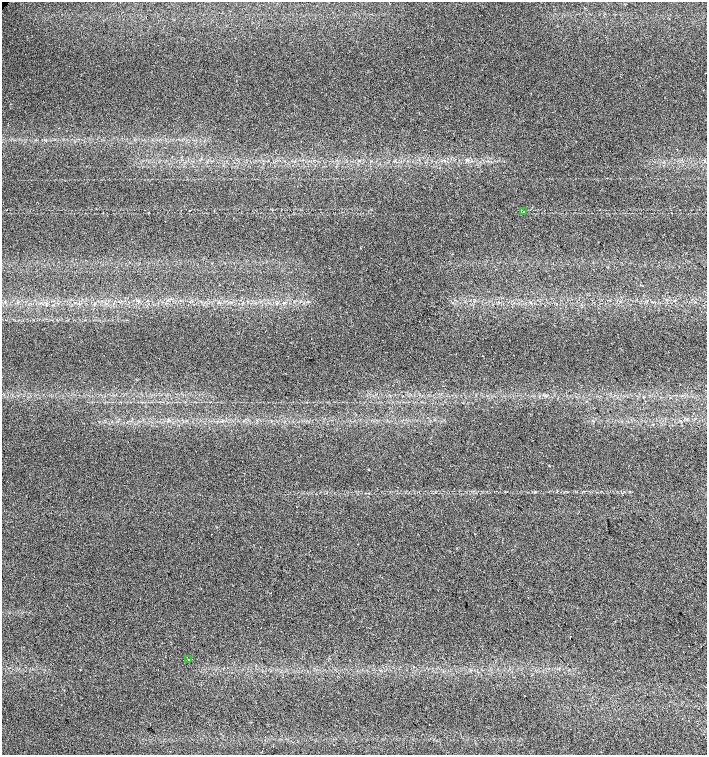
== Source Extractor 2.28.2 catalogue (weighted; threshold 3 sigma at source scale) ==
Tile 6 of 4 x 4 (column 2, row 2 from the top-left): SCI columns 1567-2975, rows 3017-4522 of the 6017 x 6028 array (HDU 1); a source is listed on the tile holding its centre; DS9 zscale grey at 2 x 2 block average (1 PNG px = mean of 2 x 2 image px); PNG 709 x 757 px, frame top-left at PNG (2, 2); each listed source drawn as its Kron ellipse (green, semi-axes under 4 px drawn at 4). Shown black and unused: <1% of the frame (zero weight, under 2 of 3 exposures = <1% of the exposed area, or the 3 px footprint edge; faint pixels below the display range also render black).
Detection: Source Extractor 2.28.2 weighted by HDU 2 'WHT'; one run over the whole footprint, this tile lists its part. Background 0.0491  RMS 0.0071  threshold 0.0321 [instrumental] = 3 sigma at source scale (4.5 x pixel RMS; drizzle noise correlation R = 1.50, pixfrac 1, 0.0396/0.0396 arcsec/px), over >= 5 px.
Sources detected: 3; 1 cosmic-ray / hot-pixel residue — neither listed nor drawn; the other 2 listed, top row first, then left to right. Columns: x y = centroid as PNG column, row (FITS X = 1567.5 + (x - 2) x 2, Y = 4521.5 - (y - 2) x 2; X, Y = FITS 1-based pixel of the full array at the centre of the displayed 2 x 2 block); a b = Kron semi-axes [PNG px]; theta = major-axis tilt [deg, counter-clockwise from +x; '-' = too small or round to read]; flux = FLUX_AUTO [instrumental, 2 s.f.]
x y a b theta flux
524 211 2 2 - 1.4
188 660 2 2 - 0.64